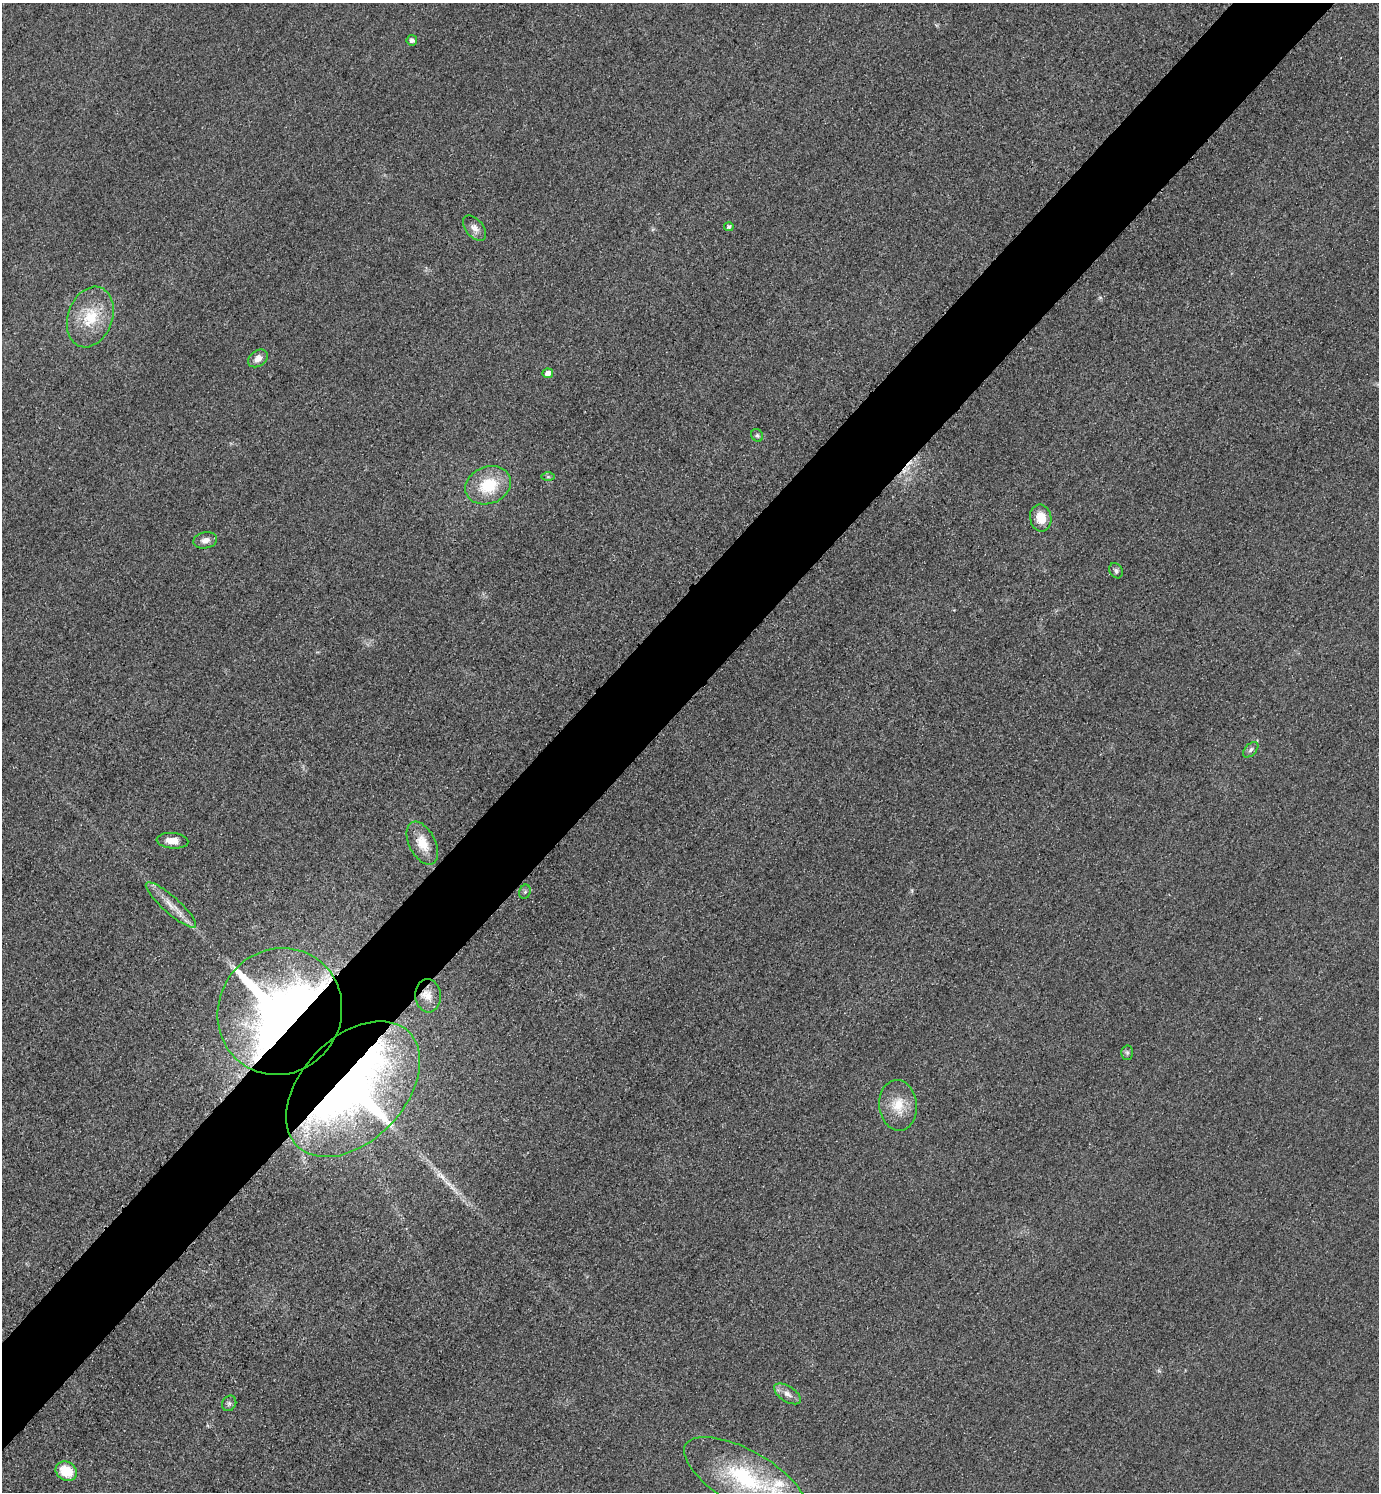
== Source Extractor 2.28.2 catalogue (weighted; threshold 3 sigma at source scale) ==
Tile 10 of 4 x 4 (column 2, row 3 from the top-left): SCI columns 1704-3080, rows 1521-3010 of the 6019 x 6019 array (HDU 1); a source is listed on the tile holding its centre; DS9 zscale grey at full resolution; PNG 1381 x 1494 px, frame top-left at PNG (2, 3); each listed source drawn as its Kron ellipse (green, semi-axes under 4 px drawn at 4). Shown black and unused: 7% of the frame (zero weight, under 3 of 4 exposures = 3% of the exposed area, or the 3 px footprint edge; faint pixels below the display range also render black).
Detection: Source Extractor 2.28.2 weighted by HDU 2 'WHT'; one run over the whole footprint, this tile lists its part. Background 0.0756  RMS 0.017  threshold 0.0773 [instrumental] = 3 sigma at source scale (4.5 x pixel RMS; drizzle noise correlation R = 1.50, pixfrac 1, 0.05/0.05 arcsec/px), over >= 5 px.
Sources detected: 29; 1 cosmic-ray / hot-pixel residue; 1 long thin detection or spike segment (spike, bleed or trail) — neither listed nor drawn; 1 inside a brighter listed object's ellipse — not listed separately; the other 26 listed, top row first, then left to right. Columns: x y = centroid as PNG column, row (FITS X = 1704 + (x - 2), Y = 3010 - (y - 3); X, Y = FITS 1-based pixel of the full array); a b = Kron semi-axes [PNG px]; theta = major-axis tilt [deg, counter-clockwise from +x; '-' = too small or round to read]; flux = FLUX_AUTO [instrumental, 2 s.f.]
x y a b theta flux
412 40 5 5 - 5.8
729 227 5 4 - 3.9
475 228 15 8 -51 12
90 317 31 22 70 70
258 358 11 7 34 13
548 373 5 4 - 13
757 435 7 5 -57 3.5
548 477 6 4 0 3.1
488 485 23 18 22 69
1041 518 13 10 -79 28
205 540 12 8 11 10
1116 571 8 6 -58 4.9
1251 750 9 5 46 5
172 841 16 8 -4 16
422 843 23 13 -63 33
525 892 7 5 69 4
171 905 33 8 -42 25
428 996 17 13 -86 19
280 1011 64 61 56 1300
1127 1053 7 6 - 3.6
353 1089 80 52 46 1100
898 1105 25 19 -85 41
787 1394 15 7 -33 11
229 1403 8 7 - 5
66 1471 11 9 -31 47
745 1478 68 28 -29 190
Overlapping masked pixels (flux is a lower limit): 2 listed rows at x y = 280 1011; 353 1089